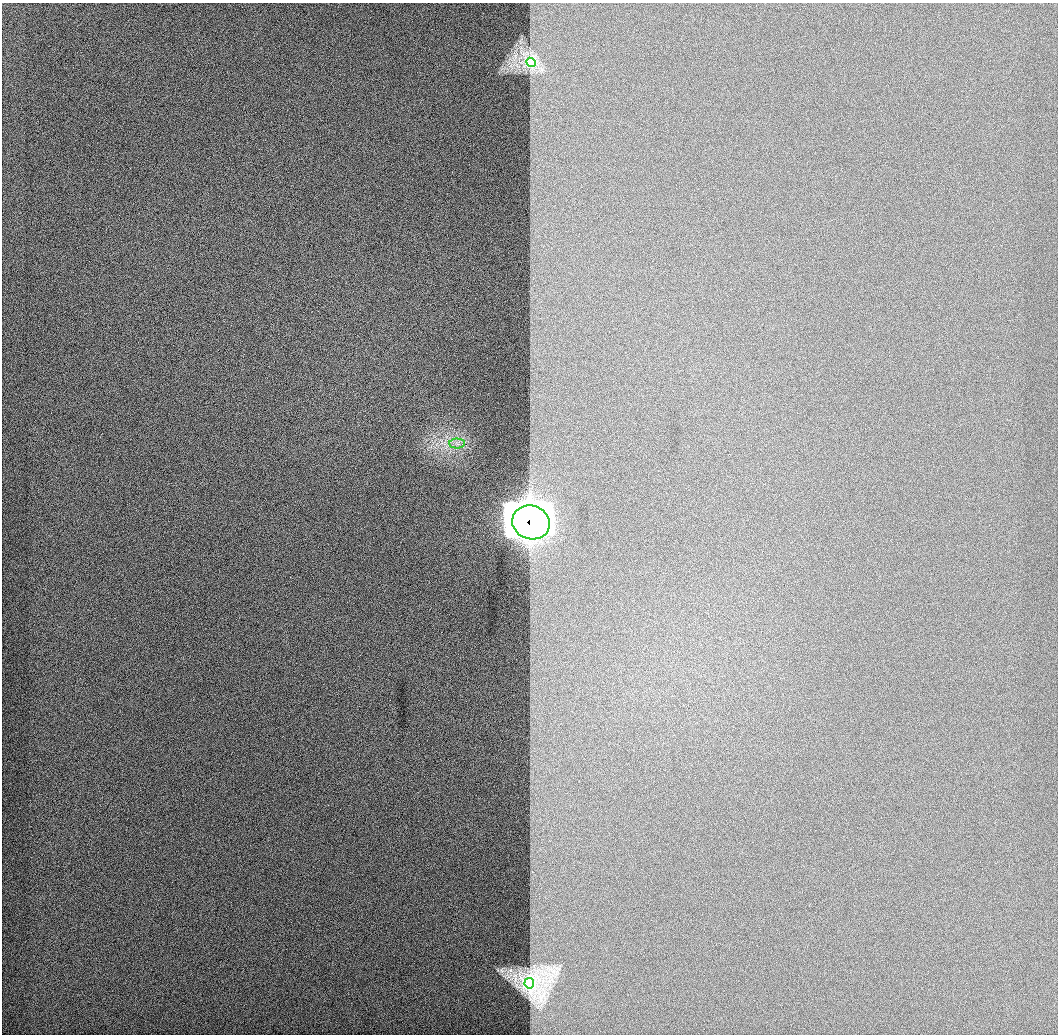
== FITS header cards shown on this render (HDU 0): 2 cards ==
NAXIS1  =                 1056 / Length of Axis 1 (Serial)
NAXIS2  =                 1032 / Length of Axis 2 (Parallel)

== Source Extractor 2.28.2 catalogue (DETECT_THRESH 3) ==
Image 1056 x 1032 px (HDU 0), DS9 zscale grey, 1 PNG px = 1 image px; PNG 1060 x 1036 px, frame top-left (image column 1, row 1032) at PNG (2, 3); each listed source drawn as its Kron ellipse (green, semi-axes under 4 px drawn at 4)
Background 520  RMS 3.2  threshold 9.75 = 3 sigma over >= 5 px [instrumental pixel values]
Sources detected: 5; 1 with non-positive FLUX_AUTO (blend fragments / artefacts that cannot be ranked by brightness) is neither listed nor drawn; the other 4 listed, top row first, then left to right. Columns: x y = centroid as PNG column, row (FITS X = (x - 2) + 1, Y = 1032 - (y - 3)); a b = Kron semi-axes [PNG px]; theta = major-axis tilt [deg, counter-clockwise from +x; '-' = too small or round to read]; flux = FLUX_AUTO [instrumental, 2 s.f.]
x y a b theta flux
531 62 5 4 - 32000
457 444 7 5 -2 810
531 522 19 16 -19 220000
529 983 5 5 - 46000
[1 non-positive-flux detection neither listed nor drawn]